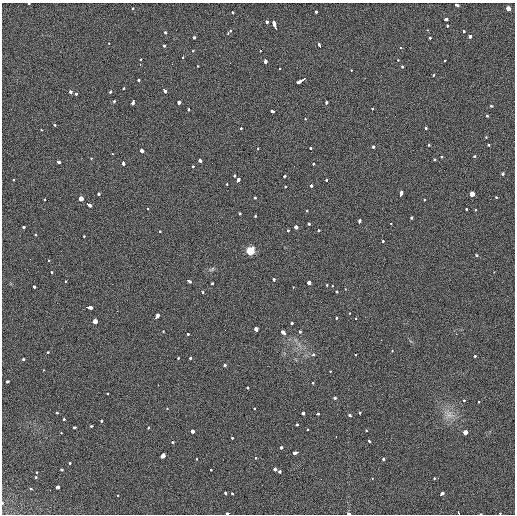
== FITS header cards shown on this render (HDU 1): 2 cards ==
NAXIS1  =                  513 / length of data axis 1
NAXIS2  =                  512 / length of data axis 2

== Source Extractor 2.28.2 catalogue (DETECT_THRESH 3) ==
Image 513 x 512 px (HDU 1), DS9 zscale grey, 1 PNG px = 1 image px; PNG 517 x 516 px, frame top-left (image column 1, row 512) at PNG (2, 3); no overlay
Background 34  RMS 6.9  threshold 20.6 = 3 sigma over >= 5 px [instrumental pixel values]
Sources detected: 210; all 210 listed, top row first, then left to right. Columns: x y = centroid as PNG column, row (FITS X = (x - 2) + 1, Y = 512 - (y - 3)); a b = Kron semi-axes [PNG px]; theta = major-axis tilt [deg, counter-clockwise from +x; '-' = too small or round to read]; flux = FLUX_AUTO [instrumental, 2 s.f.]
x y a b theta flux
29 4 3 2 - 1100
456 5 4 3 - 3400
132 9 3 3 - 1100
508 9 3 3 - 25000
232 12 3 3 - 1800
316 12 3 3 - 1800
446 19 4 3 - 3700
267 22 3 3 - 5100
274 25 8 3 -72 7900
447 25 3 3 - 2200
427 30 3 2 - 780
230 31 3 2 - 1200
463 31 3 3 - 3200
165 32 3 3 - 2700
228 33 3 2 - 1100
470 36 3 3 - 4800
194 37 3 3 - 2200
430 37 3 3 - 2300
109 43 3 2 - 690
165 45 3 3 - 2200
320 46 4 3 - 7800
401 48 3 2 - 1100
193 51 3 2 - 2200
260 51 3 2 - 1200
183 58 3 2 - 980
141 60 3 2 - 1100
398 60 3 3 - 1000
265 61 4 3 - 8000
445 61 3 2 - 910
140 65 3 2 - 2000
198 66 3 2 - 1300
402 66 3 3 - 2100
280 68 3 2 - 4100
351 70 3 2 - 1100
434 75 3 3 - 1400
138 80 3 3 - 1700
301 81 9 3 32 7800
124 88 4 3 - 2300
111 91 3 3 - 4500
164 91 4 3 - 3900
70 92 3 3 - 4200
76 93 3 3 - 4200
114 101 3 3 - 1300
133 102 5 3 - 4100
179 103 4 3 - 5300
326 103 4 3 - 2400
491 106 3 2 - 1300
372 108 3 3 - 1200
189 109 4 3 - 2000
272 111 4 3 - 2600
487 116 3 3 - 1800
305 119 3 3 - 980
54 124 3 3 - 4600
241 128 3 3 - 1400
426 128 3 3 - 2200
41 130 3 3 - 830
486 137 3 3 - 910
429 145 3 2 - 1200
489 145 3 3 - 1500
373 147 3 3 - 2800
258 148 3 2 - 1100
310 148 3 3 - 1700
142 151 3 3 - 20000
113 154 3 2 - 750
475 156 3 3 - 2900
442 157 3 3 - 1300
91 159 3 3 - 1000
434 159 3 3 - 1300
200 161 4 3 - 4500
58 162 4 3 - 7200
123 163 4 3 - 3700
314 164 3 3 - 1100
193 166 3 3 - 1800
502 173 3 3 - 2000
234 175 3 3 - 3600
284 176 3 3 - 2600
13 180 3 2 - 1300
238 180 4 3 - 5700
326 181 3 3 - 2100
227 184 3 2 - 1400
311 186 3 3 - 2700
286 187 3 3 - 1200
99 194 3 3 - 2900
401 194 5 3 - 9200
471 194 4 3 - 55000
255 197 3 3 - 1400
496 197 3 3 - 1200
81 198 3 3 - 21000
45 199 3 3 - 1800
425 199 3 3 - 970
89 205 5 3 - 4300
147 209 3 2 - 1200
466 209 3 3 - 1800
475 210 3 3 - 1300
307 211 3 2 - 1500
240 213 3 3 - 1700
255 216 3 3 - 1000
412 217 3 3 - 2800
359 221 4 3 - 5500
391 223 3 2 - 1300
309 224 3 3 - 2900
23 227 3 3 - 1900
295 227 3 3 - 18000
288 230 3 3 - 1700
318 230 3 3 - 1100
160 231 3 3 - 1400
35 234 3 3 - 1700
84 236 3 3 - 1100
383 241 3 3 - 1500
250 251 6 5 - 11000
476 255 3 3 - 1400
49 260 3 2 - 1400
212 269 9 4 28 990
52 272 3 2 - 1600
494 272 3 2 - 1400
274 280 3 3 - 3400
66 281 3 2 - 890
189 281 4 3 - 2600
309 283 3 3 - 7300
211 284 3 3 - 2300
327 285 3 2 - 1500
332 286 3 2 - 790
34 287 3 3 - 1900
293 287 3 2 - 1000
345 289 3 2 - 790
203 292 3 3 - 1300
337 292 3 3 - 1600
89 307 6 3 -10 10000
117 311 2 2 - 2300
349 313 3 3 - 1300
157 316 5 3 - 7900
336 318 3 3 - 3800
355 318 3 3 - 870
95 322 3 3 - 82000
292 323 3 3 - 4500
256 329 4 3 - 16000
163 331 3 3 - 1200
300 332 3 3 - 2600
284 333 5 3 - 15000
188 334 3 3 - 2200
392 351 3 2 - 820
48 353 3 3 - 1600
355 354 3 3 - 1300
313 355 3 3 - 3700
475 356 3 3 - 1400
178 358 3 3 - 1100
190 358 3 3 - 2300
23 359 3 3 - 1100
225 365 3 3 - 2500
43 370 3 3 - 710
330 371 3 3 - 1100
8 381 3 3 - 2600
312 383 3 3 - 920
158 385 2 2 - 1400
247 388 3 3 - 1300
107 393 3 3 - 1500
335 398 3 3 - 3000
464 400 3 2 - 1400
479 402 3 2 - 490
167 408 3 3 - 930
254 408 3 3 - 1500
57 413 3 3 - 2600
303 413 3 3 - 4100
359 413 3 3 - 2200
317 414 3 3 - 2600
350 415 3 3 - 5700
449 415 15 9 -25 4400
64 419 3 3 - 1400
101 421 3 3 - 1100
297 424 3 3 - 2400
92 426 3 3 - 1600
75 427 4 3 - 3700
148 427 3 3 - 1000
308 430 3 3 - 970
367 430 3 3 - 1200
192 432 3 3 - 16000
465 432 3 3 - 15000
61 433 3 2 - 1200
336 436 3 2 - 1200
232 438 3 3 - 2100
369 441 3 3 - 2100
172 442 3 3 - 1600
281 448 3 3 - 3400
296 452 5 3 - 4300
163 455 5 4 - 8500
255 458 3 3 - 1100
197 459 3 2 - 1400
384 459 3 3 - 2900
70 462 3 3 - 2400
62 470 3 3 - 2000
210 470 3 3 - 3900
275 470 3 3 - 15000
279 471 4 3 - 2600
37 472 3 2 - 1100
36 477 3 3 - 1300
372 478 3 2 - 620
434 478 3 2 - 1300
438 478 3 2 - 510
58 487 4 3 - 4900
31 489 3 3 - 1300
225 493 3 3 - 2700
232 493 3 2 - 1500
441 494 4 3 - 6100
118 495 3 2 - 1200
2 503 3 2 - 580
458 512 4 3 - 17000
227 513 3 2 - 2600
500 513 3 3 - 810
349 514 3 2 - 4500
481 514 3 2 - 1700
At the frame edge (FLAGS 8, measured only in part): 7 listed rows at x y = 29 4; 2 503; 458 512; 227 513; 500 513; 349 514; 481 514